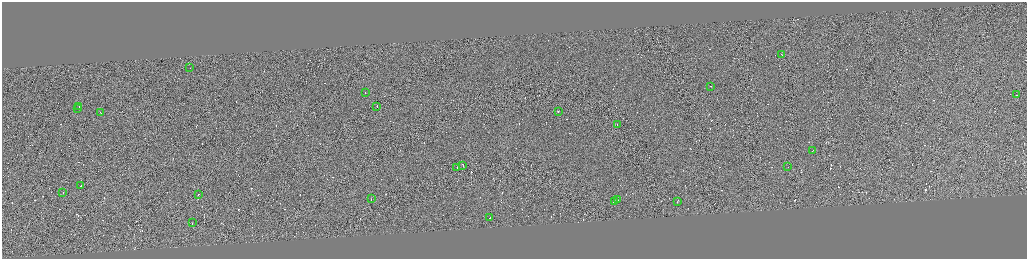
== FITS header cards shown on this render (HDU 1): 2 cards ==
NAXIS1  =                 4100
NAXIS2  =                 1026

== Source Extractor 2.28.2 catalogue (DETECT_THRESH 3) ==
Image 4100 x 1026 px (HDU 1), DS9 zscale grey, zoomed out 1/4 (1 PNG px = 4 x 4 image px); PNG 1029 x 261 px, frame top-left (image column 4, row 1026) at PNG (2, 2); each listed source drawn as its Kron ellipse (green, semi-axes under 4 px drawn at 4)
Background 0.762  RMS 4.1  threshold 12.3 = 3 sigma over >= 5 px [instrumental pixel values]
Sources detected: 429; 405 cannot appear on this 1/4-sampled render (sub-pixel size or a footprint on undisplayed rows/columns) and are neither listed nor drawn; the other 24 listed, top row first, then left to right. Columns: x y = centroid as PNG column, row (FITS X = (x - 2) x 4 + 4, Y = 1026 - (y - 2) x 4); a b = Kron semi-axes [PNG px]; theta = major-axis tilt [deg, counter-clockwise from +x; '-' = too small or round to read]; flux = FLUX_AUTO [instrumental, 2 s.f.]
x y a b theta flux
781 54 2 1 - 13000
190 68 2 1 - 16000
711 86 2 1 - 32000
365 93 2 1 - 12000
1017 95 2 1 - 20000
377 106 3 1 - 34000
78 107 2 1 - 15000
78 109 2 1 - 21000
558 111 2 1 - 3700
100 113 2 1 - 17000
617 124 2 1 - 12000
812 151 2 1 - 25000
463 165 3 1 - 29000
456 167 2 1 - 13000
787 167 2 1 - 11000
80 186 2 1 - 15000
63 193 2 1 - 11000
198 194 2 1 - 16000
371 198 3 1 - 42000
617 200 2 1 - 27000
615 201 3 1 - 35000
677 201 2 1 - 10000
489 218 2 1 - 64000
192 223 3 1 - 27000
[405 sub-pixel or undisplayed-footprint detections neither listed nor drawn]